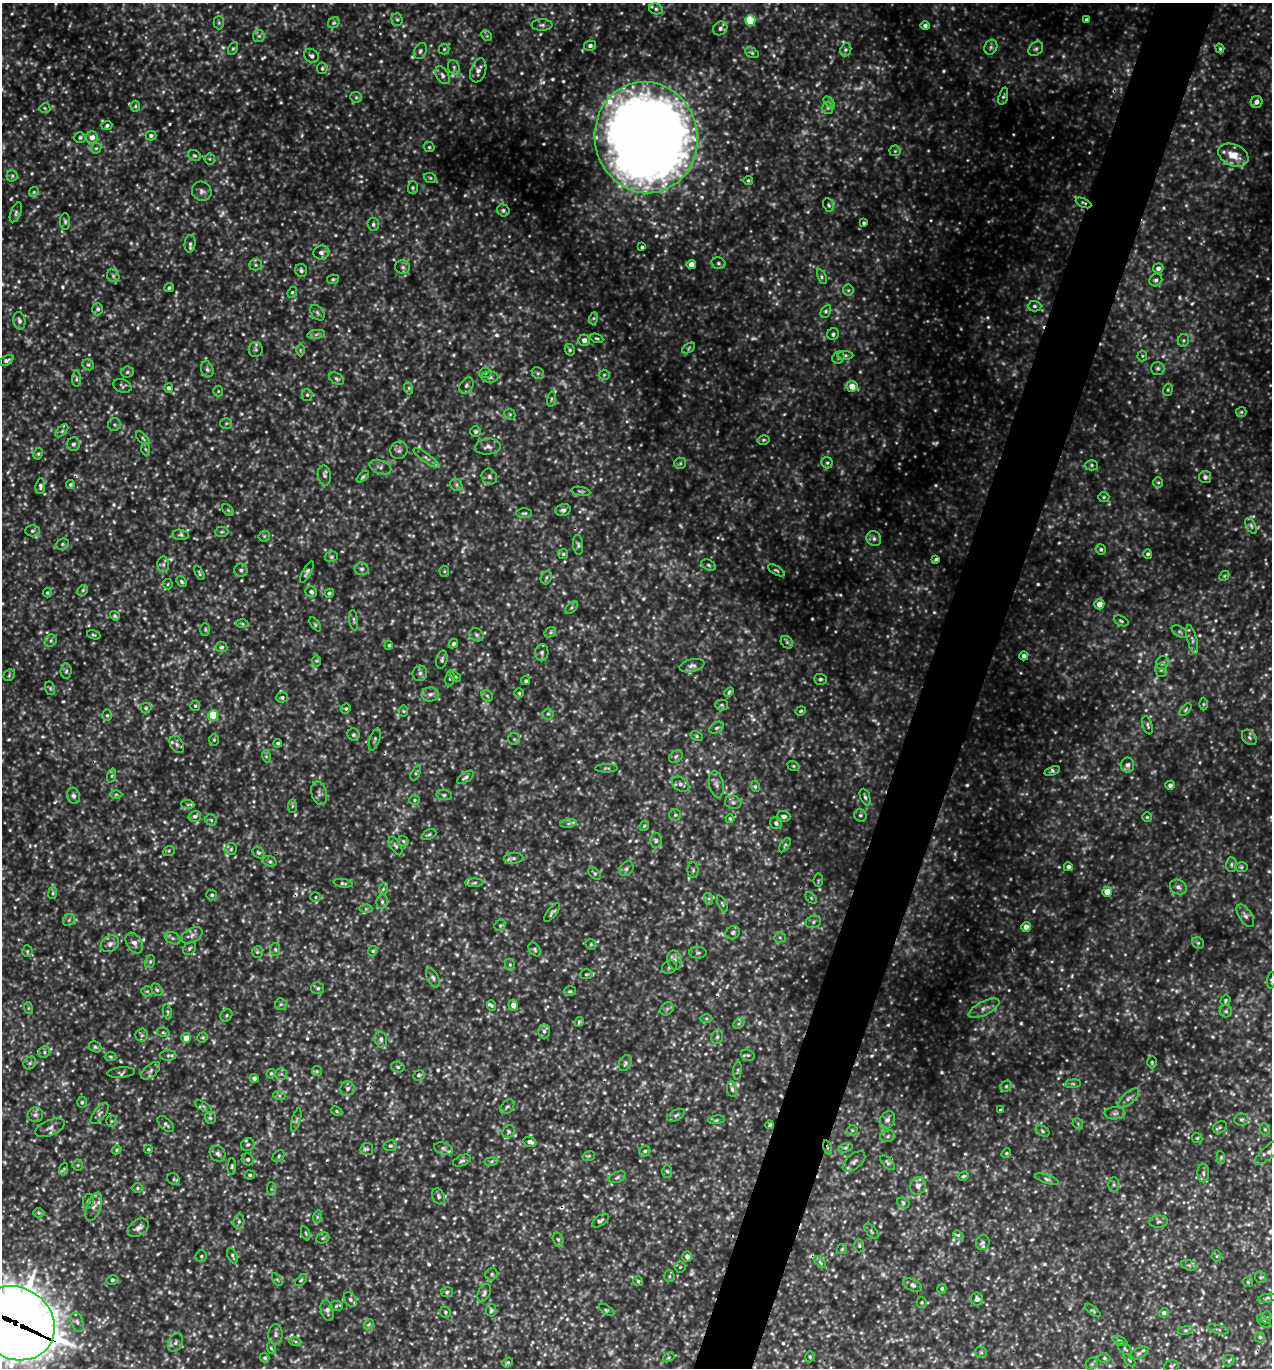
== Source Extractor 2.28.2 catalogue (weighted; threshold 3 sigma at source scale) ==
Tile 10 of 4 x 4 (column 2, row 3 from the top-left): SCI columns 1565-2834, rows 1396-2761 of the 5510 x 5499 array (HDU 1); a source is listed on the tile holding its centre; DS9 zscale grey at full resolution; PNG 1274 x 1370 px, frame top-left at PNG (2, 3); each listed source drawn as its Kron ellipse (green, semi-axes under 4 px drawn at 4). Shown black and unused: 5% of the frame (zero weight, under 3 of 5 exposures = <1% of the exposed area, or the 3 px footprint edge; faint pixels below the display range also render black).
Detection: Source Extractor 2.28.2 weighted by HDU 2 'WHT'; one run over the whole footprint, this tile lists its part. Background 0.362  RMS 0.072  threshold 0.325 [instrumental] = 3 sigma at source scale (4.5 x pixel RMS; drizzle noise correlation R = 1.50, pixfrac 1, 0.05/0.05 arcsec/px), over >= 5 px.
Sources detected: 1025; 128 too faint to see at this stretch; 5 cosmic-ray / hot-pixel residue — neither listed nor drawn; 11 inside a brighter listed object's ellipse — not listed separately; of the other 881, all 500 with FLUX_AUTO >= 10.5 (the completeness limit of this list) listed and drawn (381 fainter detections not listed), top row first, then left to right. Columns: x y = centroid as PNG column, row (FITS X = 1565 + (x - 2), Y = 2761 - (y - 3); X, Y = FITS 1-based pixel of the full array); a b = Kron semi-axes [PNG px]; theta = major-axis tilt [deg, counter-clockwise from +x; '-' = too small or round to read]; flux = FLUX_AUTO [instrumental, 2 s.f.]
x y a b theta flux
656 9 7 5 -15 17
397 19 6 5 - 15
1086 19 3 3 - 14
750 20 5 5 - 360
219 23 6 5 - 13
334 23 6 5 - 12
542 25 10 5 0 21
925 26 4 4 - 24
720 28 7 6 - 28
259 36 6 6 - 20
487 36 6 4 -45 12
590 46 6 5 - 22
991 47 8 6 64 21
1220 48 5 4 - 11
233 49 7 4 62 13
444 49 5 5 - 12
1036 49 8 6 43 21
846 50 7 5 69 17
420 51 8 6 64 20
752 53 7 4 -30 13
311 56 8 6 -39 23
454 67 7 5 -71 19
322 68 6 5 - 13
478 70 12 7 71 43
442 75 10 6 -59 27
1003 96 9 4 74 15
356 97 6 5 - 15
829 102 6 4 -45 12
1257 102 6 6 - 38
135 106 5 5 - 13
45 108 5 5 - 11
828 108 6 5 - 15
107 125 5 4 - 15
151 136 5 5 - 21
80 137 6 5 - 15
92 137 6 6 - 56
646 137 56 51 -80 18000
429 147 6 4 -47 12
96 148 5 4 - 11
895 151 5 5 - 13
1233 155 16 10 -22 140
194 156 6 5 - 14
210 159 5 5 - 12
12 176 5 5 - 13
430 178 6 5 - 12
748 180 5 4 - 12
413 188 6 5 - 14
202 191 10 9 - 30
34 192 5 4 - 11
1084 203 8 3 -26 13
829 205 7 5 -63 13
503 210 6 5 - 21
16 212 10 5 69 22
65 221 8 5 -90 17
864 223 3 3 - 12
373 224 7 6 - 18
190 244 9 5 86 20
642 247 4 3 - 13
321 253 8 7 - 32
718 263 7 5 -16 17
691 264 4 4 - 63
255 265 6 5 - 16
403 267 7 6 - 21
1158 268 5 5 - 28
301 270 6 6 - 19
113 276 7 5 -48 18
822 277 8 3 -69 14
333 279 6 5 - 12
1156 280 7 6 - 21
169 288 5 4 - 14
848 290 5 5 - 16
292 292 6 4 68 11
1035 306 7 5 -1 17
98 309 6 5 - 20
826 311 7 4 62 16
317 313 9 6 -51 18
594 318 6 4 70 12
19 321 9 6 -78 28
316 334 9 4 9 20
833 334 6 5 - 20
597 338 7 4 -23 11
584 340 6 5 - 43
1183 340 6 5 - 14
689 348 7 4 30 12
256 350 7 7 - 18
300 350 6 4 -89 11
570 350 6 5 - 15
845 355 8 4 0 14
1142 356 5 5 - 11
838 358 6 5 - 14
6 360 8 4 28 22
88 365 6 5 - 14
1158 368 7 6 - 17
207 369 8 6 -70 20
127 372 6 5 - 15
485 373 6 5 - 13
538 373 6 5 - 17
604 375 5 5 - 11
490 377 8 5 1 21
76 379 8 4 90 14
337 379 8 5 -29 18
466 385 9 6 57 22
122 386 9 6 -21 17
852 386 5 5 - 89
169 388 5 4 - 21
408 388 6 4 -70 13
1168 390 6 4 71 11
218 391 5 5 - 11
307 395 6 5 - 15
551 399 8 4 82 13
1241 412 5 5 - 11
510 414 6 5 - 11
226 423 6 5 - 12
114 425 6 6 - 16
62 431 8 3 45 12
476 432 5 5 - 15
143 438 8 4 -47 14
763 440 6 4 13 13
73 444 7 6 - 23
488 447 13 8 5 40
145 449 6 4 -87 11
399 450 9 8 - 27
38 454 6 4 62 12
426 458 15 4 -36 29
680 463 6 5 - 14
827 463 5 5 - 13
1092 465 6 5 - 14
380 467 11 6 -20 28
324 475 10 6 -80 24
363 477 7 4 42 13
489 477 8 7 - 26
1205 477 6 6 - 26
1158 482 5 5 - 12
70 485 4 4 - 12
456 485 6 5 - 19
40 486 8 5 83 19
581 491 10 3 -9 12
1104 497 5 5 - 13
228 510 7 4 -45 11
563 510 8 6 15 24
524 513 8 4 0 15
1251 526 8 4 -60 18
32 531 7 5 0 17
221 532 7 5 1 12
181 535 8 5 -6 17
264 536 6 5 - 13
874 539 8 7 - 27
62 544 7 5 23 14
578 545 10 5 -85 19
1101 549 5 5 - 15
563 554 5 5 - 12
1148 554 4 4 - 15
331 557 7 5 14 13
936 559 4 3 - 15
163 564 8 6 89 25
709 565 7 5 -28 17
362 569 7 6 - 22
241 570 6 6 - 22
776 570 9 4 -31 13
444 571 5 5 - 11
307 572 12 4 62 21
199 573 7 3 -60 11
1224 576 6 4 44 11
546 577 7 5 69 17
181 582 6 4 -46 12
168 584 5 4 - 11
83 590 6 4 45 15
311 592 6 5 - 20
47 593 5 4 - 11
329 593 5 4 - 12
1099 604 5 5 - 65
571 607 8 5 46 16
115 616 5 4 - 12
354 620 10 4 -82 15
1121 621 8 5 -24 13
242 624 6 4 -3 11
315 624 8 4 -54 12
205 629 6 5 - 11
550 632 6 4 33 13
1179 632 8 5 -31 15
94 635 7 4 -17 12
477 635 8 6 -32 21
1192 640 14 5 -76 36
51 641 6 5 - 14
787 642 7 5 -46 16
453 644 5 4 - 15
389 645 4 4 - 12
222 647 6 5 - 15
542 653 8 6 87 21
1024 656 4 4 - 24
442 660 9 5 75 19
317 661 6 4 90 11
1163 663 7 6 - 23
692 666 12 6 14 30
1161 670 7 6 - 19
66 671 7 5 87 16
420 673 7 7 - 25
9 675 6 5 - 11
455 677 6 4 -34 11
450 678 8 4 81 13
820 679 6 5 - 16
526 681 4 4 - 15
50 688 7 5 -74 12
729 692 5 4 - 13
519 693 4 4 - 11
430 694 8 7 - 31
487 696 6 5 - 13
282 698 5 5 - 17
1203 704 6 4 90 11
722 705 6 5 - 14
195 706 5 5 - 13
146 708 5 5 - 14
346 708 5 4 - 13
1186 710 7 4 49 11
403 711 5 5 - 12
801 711 5 4 - 11
548 714 5 5 - 13
107 715 6 5 - 13
213 715 5 5 - 300
1148 725 9 4 -74 16
717 728 8 5 30 16
354 735 6 6 - 16
697 736 6 4 -28 12
1249 737 8 6 -47 23
375 739 11 5 71 20
514 739 6 6 - 13
214 740 6 5 - 12
278 743 4 4 - 13
177 744 9 6 -59 27
266 756 6 4 -74 12
676 757 7 5 40 17
1127 765 7 6 - 32
793 766 6 4 -21 11
606 768 11 4 1 13
1052 771 8 4 19 14
416 773 8 4 66 14
112 776 7 3 71 12
465 777 9 5 35 23
680 784 9 6 -34 30
716 784 13 7 -77 35
1170 785 5 4 - 24
755 786 5 4 - 11
319 793 12 7 -75 31
116 794 6 4 1 11
444 795 8 5 -9 16
73 796 8 6 -75 26
865 797 9 4 -68 17
414 800 5 4 - 11
733 802 8 6 -12 25
188 804 7 4 -6 11
292 806 7 4 89 14
675 815 6 6 - 14
860 815 6 6 - 17
195 816 6 5 - 20
783 816 7 5 -2 26
1147 817 5 5 - 11
730 819 4 4 - 11
211 820 6 5 - 14
568 823 8 4 9 16
776 823 6 6 - 24
644 826 5 4 - 12
429 835 8 5 24 14
403 841 6 4 -46 11
656 841 8 5 90 18
785 845 8 4 55 13
396 846 10 5 -59 18
231 849 6 6 - 15
169 851 6 5 - 12
259 853 6 5 - 14
514 858 10 5 5 22
270 861 7 5 -20 17
1231 864 7 5 89 17
1068 867 4 4 - 24
1241 867 6 4 0 14
626 869 8 6 46 22
693 870 8 5 -89 15
595 873 7 4 -47 15
818 880 7 4 83 11
343 883 9 4 -8 15
474 883 9 4 0 17
1178 887 9 7 -30 31
383 889 6 4 73 13
1107 892 5 5 - 82
53 893 6 4 83 12
212 895 5 5 - 14
315 897 5 5 - 11
811 898 6 4 -45 13
709 899 6 4 -71 14
382 902 7 5 78 18
722 904 9 4 -66 12
366 909 6 4 1 11
552 912 11 4 52 18
1245 916 13 6 -56 30
69 920 6 5 - 15
813 922 8 6 18 22
500 925 6 5 - 14
1026 927 5 5 - 48
733 933 7 6 - 23
192 935 11 7 29 32
780 937 5 5 - 13
172 938 8 5 -27 20
134 943 11 7 -57 41
1198 943 6 5 - 13
110 944 10 7 35 39
591 944 6 5 - 11
189 948 7 5 46 16
275 949 6 5 - 14
535 949 7 5 -53 14
27 951 5 5 - 13
373 951 5 4 - 11
258 952 6 5 - 15
698 953 8 5 0 16
675 960 10 7 -78 39
150 962 6 5 - 14
510 965 6 5 - 13
669 967 8 6 35 16
586 974 6 5 - 12
433 978 10 5 -64 23
1271 980 8 4 83 15
318 988 6 6 - 16
157 990 7 4 -53 15
147 991 5 5 - 11
570 991 6 5 - 13
1225 1001 5 4 - 11
281 1004 6 5 - 16
513 1005 5 4 - 47
491 1006 5 4 - 11
28 1008 6 4 -71 11
984 1008 17 7 27 47
667 1009 7 6 - 17
1226 1011 6 6 - 19
167 1012 7 4 -77 12
226 1015 6 5 - 13
706 1018 6 4 0 11
579 1022 5 3 - 12
739 1023 6 4 44 13
544 1031 7 6 - 26
163 1032 6 4 -14 12
142 1035 6 6 - 21
203 1037 5 5 - 11
717 1037 7 5 74 19
186 1038 5 4 - 91
381 1039 8 6 -79 24
95 1047 6 5 - 14
44 1052 6 5 - 17
168 1055 8 5 1 16
748 1055 7 5 -23 15
110 1057 6 4 -4 11
1152 1062 6 5 - 12
30 1063 7 5 48 18
625 1063 8 6 63 18
398 1067 7 5 -18 13
151 1071 11 6 40 27
317 1071 5 5 - 13
737 1071 9 3 84 11
121 1073 14 5 5 18
271 1074 5 4 - 11
281 1074 6 6 - 15
419 1075 6 5 - 14
254 1078 5 4 - 18
1073 1084 8 4 7 12
1006 1086 6 5 - 14
348 1088 7 7 - 24
732 1089 8 5 -81 19
279 1095 6 4 -20 13
1129 1098 13 5 42 32
82 1102 5 5 - 13
203 1106 9 3 -30 14
507 1107 8 6 48 18
1000 1110 4 3 - 13
337 1111 6 4 -28 11
100 1113 13 5 52 25
1115 1113 10 6 1 23
35 1115 8 7 - 29
676 1115 9 5 26 19
210 1118 6 5 - 14
296 1120 12 4 74 16
717 1120 8 3 6 14
887 1120 9 7 61 37
1241 1120 7 6 - 17
112 1121 6 5 - 15
166 1124 10 5 -45 20
1078 1124 6 4 -48 12
770 1125 4 3 - 15
1220 1127 7 5 30 17
50 1128 16 7 23 41
1265 1129 6 5 - 13
852 1130 5 5 - 11
1042 1131 7 5 -29 16
509 1132 7 5 57 16
888 1136 7 5 17 21
1197 1138 5 4 - 12
530 1142 7 4 -20 31
248 1145 7 6 - 18
390 1146 7 5 9 15
828 1148 7 3 -71 10
845 1148 7 4 20 15
148 1149 4 4 - 11
367 1149 6 6 - 18
444 1149 10 6 -19 26
116 1150 5 4 - 11
645 1151 6 5 - 18
1270 1151 19 6 42 46
1006 1153 5 4 - 11
218 1154 9 7 -45 27
278 1156 7 5 45 14
589 1156 6 5 - 12
1221 1158 6 4 -84 12
248 1159 6 5 - 17
462 1161 9 5 24 20
491 1161 7 3 9 13
854 1162 13 7 39 32
888 1163 9 5 -44 18
78 1165 5 5 - 11
232 1167 8 4 89 14
64 1169 6 3 70 12
667 1171 6 5 - 12
1203 1173 9 6 -89 23
250 1175 5 4 - 14
963 1176 5 4 - 13
617 1177 9 5 19 18
173 1179 7 5 -36 13
1047 1179 12 4 -18 19
1114 1185 7 5 90 17
918 1186 9 7 68 39
137 1188 5 5 - 12
271 1189 7 4 -89 13
438 1196 8 6 -62 21
88 1201 7 5 79 15
903 1203 6 5 - 19
94 1207 15 7 70 39
39 1213 6 4 0 11
317 1217 6 4 72 12
239 1221 7 5 77 16
600 1221 9 5 35 20
1159 1222 9 6 5 20
138 1228 11 8 34 41
871 1231 9 5 -50 15
306 1233 7 4 -71 12
958 1235 5 4 - 13
323 1238 7 5 22 13
558 1239 7 5 -73 15
983 1243 8 6 70 23
859 1246 6 5 - 13
842 1249 5 5 - 11
232 1255 8 4 -65 15
201 1256 6 5 - 14
1217 1256 5 5 - 11
687 1257 5 4 - 38
820 1262 7 4 -46 15
1189 1265 8 5 -15 18
680 1267 5 5 - 11
492 1274 6 6 - 16
669 1276 6 5 - 14
1260 1277 6 5 - 15
277 1279 7 4 -57 12
112 1280 6 4 14 13
301 1280 7 3 45 11
638 1281 5 5 - 13
1248 1282 5 5 - 11
912 1285 10 5 -26 25
942 1289 5 4 - 14
447 1292 6 5 - 14
484 1293 9 6 63 20
1267 1298 10 3 10 15
977 1299 6 6 - 28
350 1300 8 6 -52 24
922 1302 5 5 - 11
336 1306 6 5 - 14
327 1310 10 6 -75 25
491 1310 6 5 - 14
607 1310 9 3 -33 12
1093 1310 9 3 -38 12
445 1312 6 5 - 13
1164 1313 5 4 - 21
1266 1317 6 5 - 14
1264 1321 8 5 -45 16
77 1322 10 6 -68 29
15 1323 41 35 -33 25000
369 1324 6 4 46 12
1218 1329 11 3 -15 11
1185 1330 8 4 8 14
276 1334 10 7 88 26
1260 1337 5 5 - 13
295 1341 6 4 -19 12
1120 1341 8 4 -26 12
175 1342 10 7 59 27
271 1348 6 3 -73 12
1125 1349 8 5 -39 13
981 1352 6 5 - 14
1139 1353 10 5 28 18
669 1357 6 4 31 11
810 1357 5 4 - 11
265 1358 5 4 - 12
1104 1358 6 5 - 12
1129 1360 7 4 -46 12
1229 1361 6 5 - 15
508 1362 6 4 38 14
1092 1364 6 5 - 16
1171 1366 7 5 13 14
Overlapping masked pixels (flux is a lower limit): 4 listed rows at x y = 646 137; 1084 203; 828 1148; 15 1323
Isophote crosses this tile's border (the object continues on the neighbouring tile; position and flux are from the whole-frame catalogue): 3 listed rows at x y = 1271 980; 1270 1151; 15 1323
Unlisted compact peaks at least as high as the median listed source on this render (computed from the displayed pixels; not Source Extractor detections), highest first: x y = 129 104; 496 335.